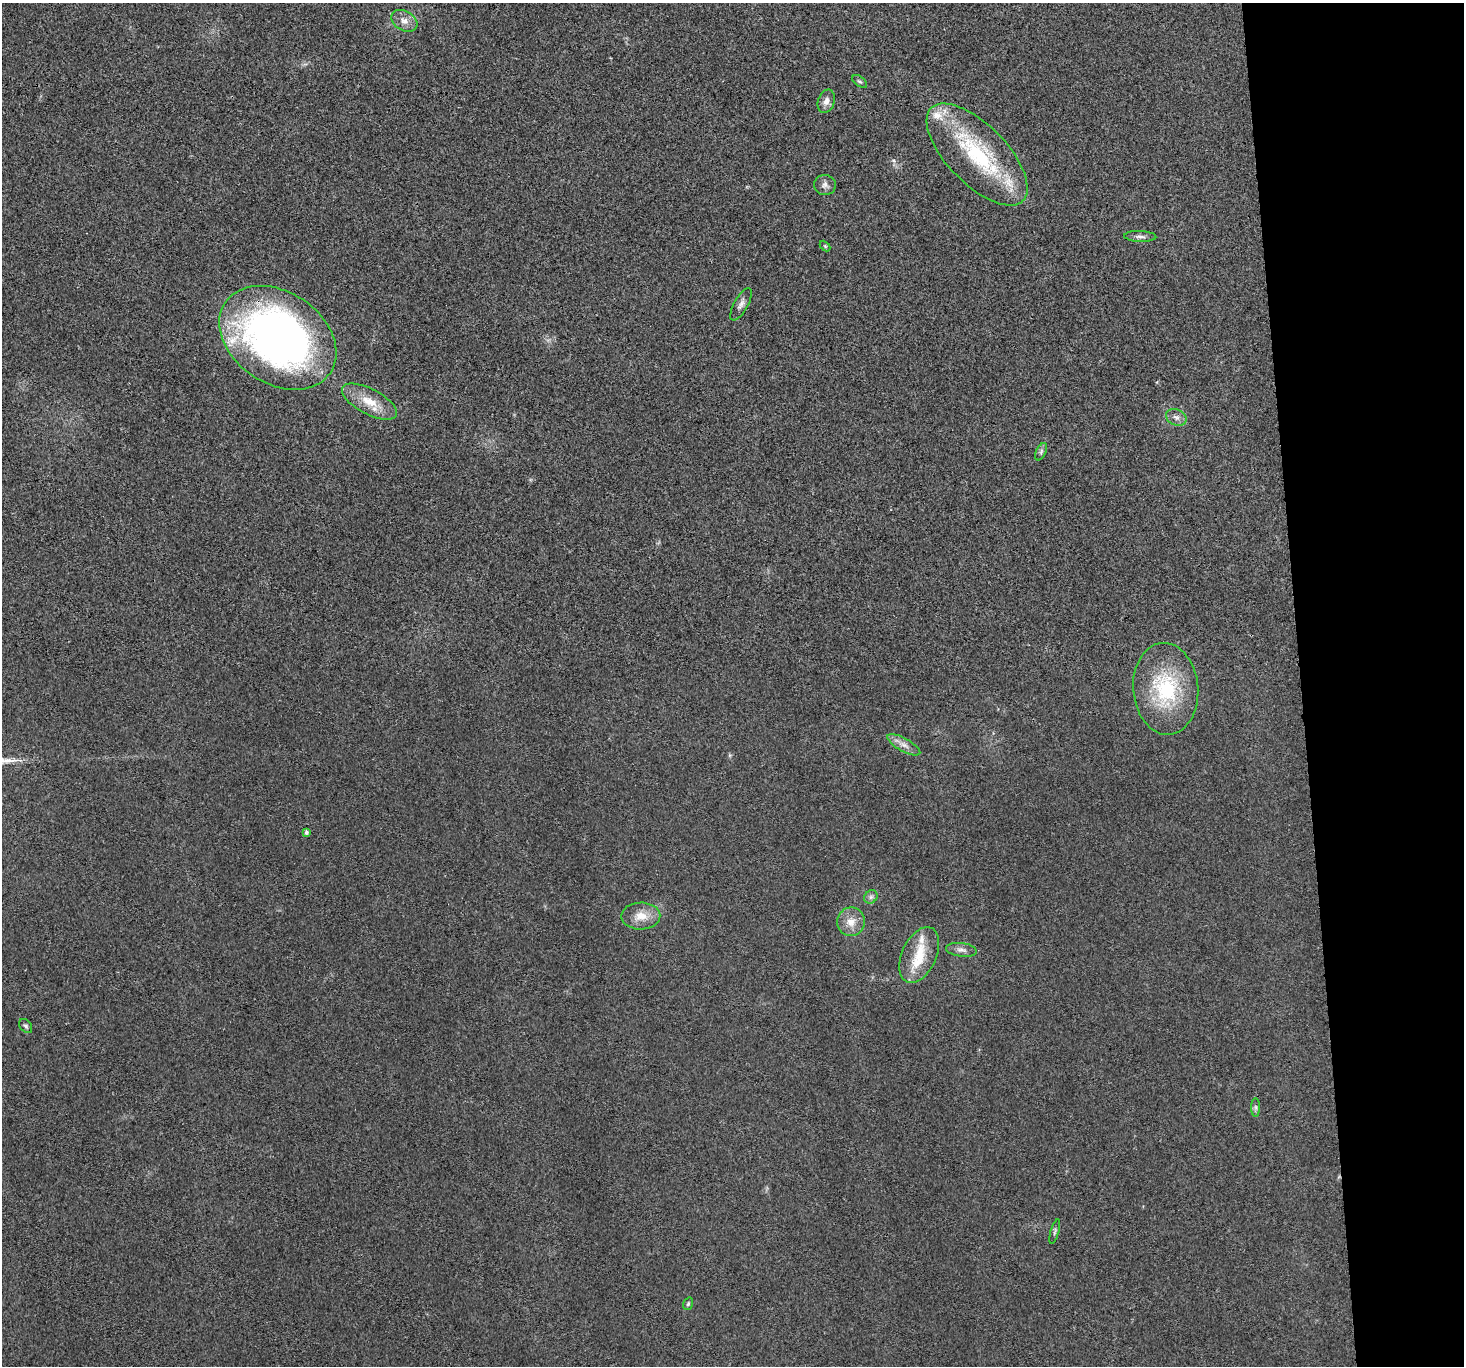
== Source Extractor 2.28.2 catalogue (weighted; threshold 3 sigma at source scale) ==
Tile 6 of 3 x 3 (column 3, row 2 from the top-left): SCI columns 2926-4387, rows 1494-2857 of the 4390 x 4370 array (HDU 1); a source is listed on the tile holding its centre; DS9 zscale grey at full resolution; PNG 1466 x 1368 px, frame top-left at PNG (2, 3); each listed source drawn as its Kron ellipse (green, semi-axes under 4 px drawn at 4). Shown black and unused: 11% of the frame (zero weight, under 3 of 4 exposures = <1% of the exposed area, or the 3 px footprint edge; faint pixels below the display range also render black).
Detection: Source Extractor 2.28.2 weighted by HDU 2 'WHT'; one run over the whole footprint, this tile lists its part. Background 0.0201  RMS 0.0059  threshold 0.0266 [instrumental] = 3 sigma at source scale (4.5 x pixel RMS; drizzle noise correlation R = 1.50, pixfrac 1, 0.05/0.05 arcsec/px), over >= 5 px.
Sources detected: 27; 3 inside a brighter listed object's ellipse — not listed separately; the other 24 listed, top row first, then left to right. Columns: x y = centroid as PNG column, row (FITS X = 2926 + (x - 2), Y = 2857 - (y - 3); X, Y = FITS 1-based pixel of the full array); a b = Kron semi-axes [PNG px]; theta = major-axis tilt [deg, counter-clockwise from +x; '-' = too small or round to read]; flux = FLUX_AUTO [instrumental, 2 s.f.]
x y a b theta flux
404 21 14 9 -30 4.6
860 81 9 4 -40 1.1
826 101 12 8 72 3.3
977 154 65 29 -45 67
825 185 11 10 - 2.9
1140 236 16 5 -2 2.4
825 246 6 4 -45 0.7
741 304 18 7 61 3.1
278 338 63 46 -34 310
369 402 30 12 -28 13
1176 417 11 7 -25 2.9
1041 452 9 5 64 1.4
1166 689 46 32 -85 50
904 745 18 6 -29 4.3
306 832 4 4 - 1.3
871 897 7 6 - 1.6
641 916 19 13 1 8.7
851 922 14 14 - 7.2
961 950 15 7 -7 3
919 955 30 17 65 17
26 1026 8 5 -52 1.2
1256 1107 9 4 -90 1.3
1055 1232 13 3 74 1.2
688 1304 6 5 - 0.99